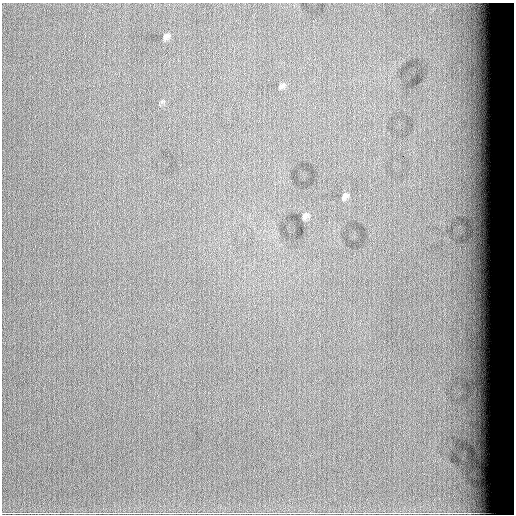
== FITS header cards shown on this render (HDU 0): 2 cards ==
NAXIS1  =                  512
NAXIS2  =                  512

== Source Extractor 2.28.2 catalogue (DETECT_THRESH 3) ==
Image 512 x 512 px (HDU 0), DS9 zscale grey, 1 PNG px = 1 image px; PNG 516 x 516 px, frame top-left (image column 1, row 512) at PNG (2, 3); no overlay
Background 61000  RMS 17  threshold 52.1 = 3 sigma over >= 5 px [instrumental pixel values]
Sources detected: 5; all 5 listed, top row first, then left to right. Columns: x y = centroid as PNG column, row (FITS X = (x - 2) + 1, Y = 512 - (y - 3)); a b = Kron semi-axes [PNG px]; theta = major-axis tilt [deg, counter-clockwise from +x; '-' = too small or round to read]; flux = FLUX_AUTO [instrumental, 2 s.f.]
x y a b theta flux
166 36 8 5 45 4500
282 86 8 6 34 3400
162 101 6 4 1 1900
345 196 8 5 58 3700
305 216 6 4 52 3600